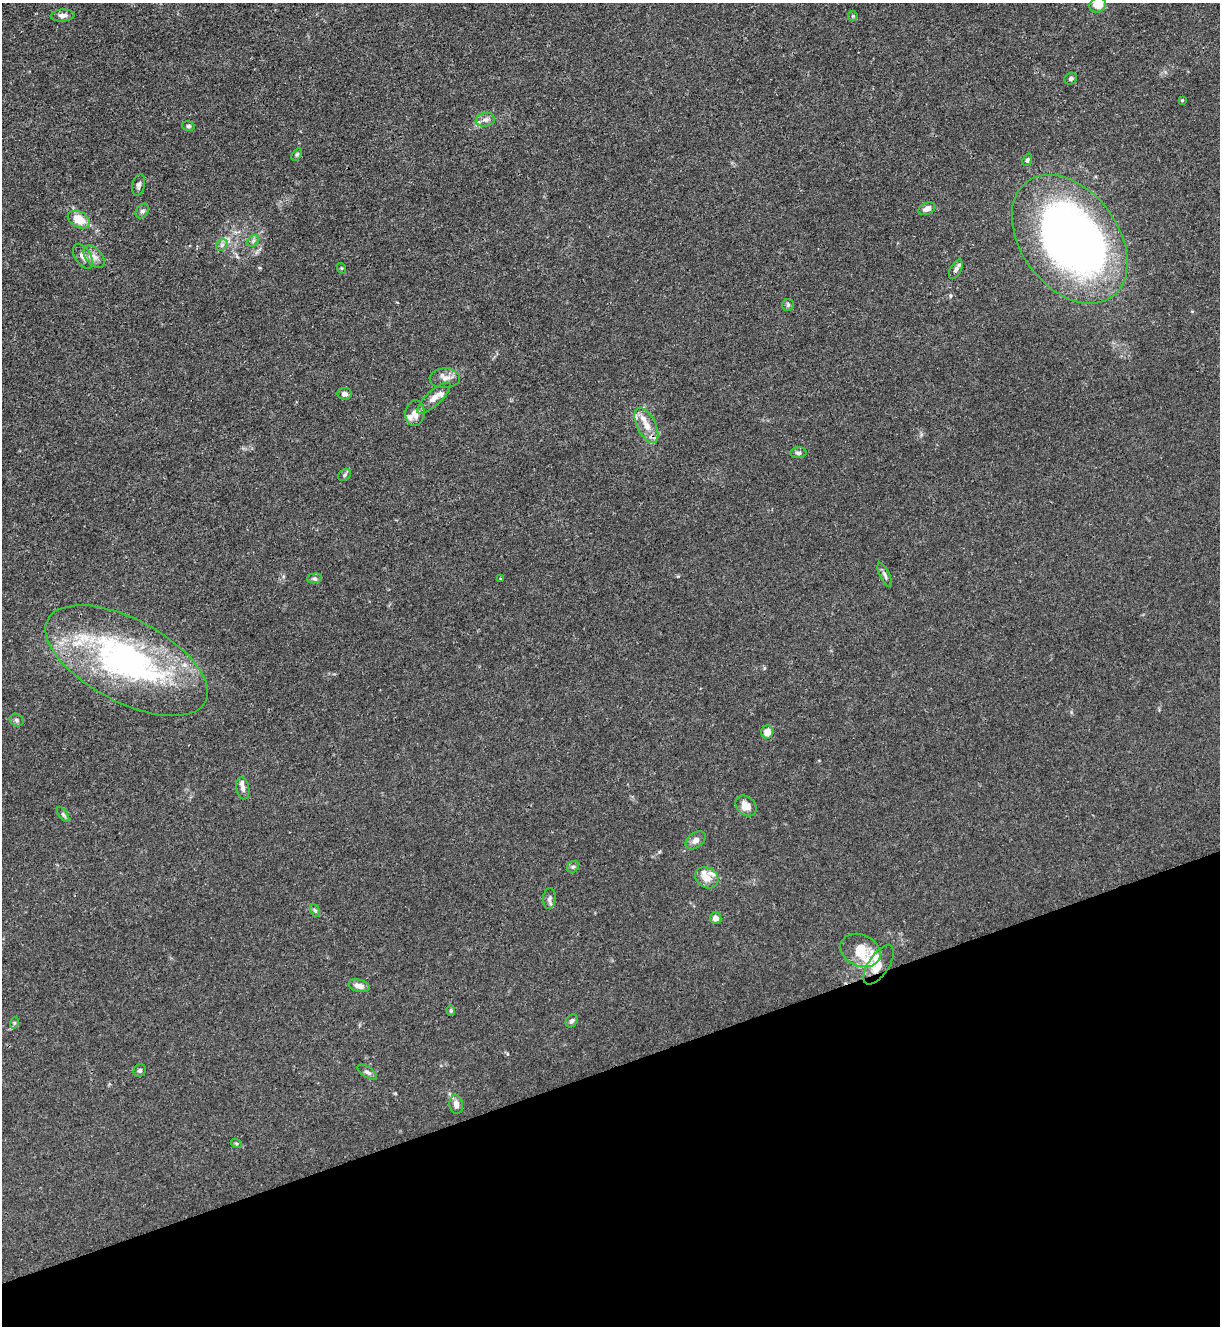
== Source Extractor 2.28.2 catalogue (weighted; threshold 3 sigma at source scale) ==
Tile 14 of 4 x 4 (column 2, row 4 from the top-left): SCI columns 1364-2581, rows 5-1328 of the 5287 x 5305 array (HDU 1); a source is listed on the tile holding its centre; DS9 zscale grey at full resolution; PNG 1222 x 1328 px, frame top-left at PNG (2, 3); each listed source drawn as its Kron ellipse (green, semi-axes under 4 px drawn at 4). Shown black and unused: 20% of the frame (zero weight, under 3 of 4 exposures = <1% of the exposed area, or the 3 px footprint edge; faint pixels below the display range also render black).
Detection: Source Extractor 2.28.2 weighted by HDU 2 'WHT'; one run over the whole footprint, this tile lists its part. Background 0.0313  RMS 0.0027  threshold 0.0121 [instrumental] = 3 sigma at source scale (4.5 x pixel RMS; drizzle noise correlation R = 1.50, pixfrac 1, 0.05/0.05 arcsec/px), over >= 5 px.
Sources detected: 63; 3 inside a brighter object's white glare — neither listed nor drawn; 7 inside a brighter listed object's ellipse — not listed separately; the other 53 listed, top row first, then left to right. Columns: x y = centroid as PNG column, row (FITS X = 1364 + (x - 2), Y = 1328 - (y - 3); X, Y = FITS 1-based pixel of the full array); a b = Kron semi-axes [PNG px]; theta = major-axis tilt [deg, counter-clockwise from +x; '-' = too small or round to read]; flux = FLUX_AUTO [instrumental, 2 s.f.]
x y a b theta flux
1098 5 8 7 - 3.9
63 15 12 6 4 1.3
853 16 5 4 - 0.32
1071 79 6 5 - 0.59
1182 100 3 3 - 0.3
485 120 9 7 10 1.2
188 126 6 5 - 0.47
297 154 7 4 58 0.41
1027 160 6 4 67 0.44
139 185 11 6 76 0.8
927 209 9 6 24 1.4
142 211 8 6 51 0.84
79 220 12 8 -29 5.4
1070 239 72 48 -53 170
253 241 6 5 - 0.55
222 245 6 5 - 0.65
83 256 14 8 -58 1.7
94 257 13 8 -49 1.7
341 268 5 3 - 0.25
956 269 11 5 62 0.91
788 305 6 6 - 0.5
445 378 15 10 2 1.9
345 394 7 5 -7 0.97
434 398 21 7 42 2.2
415 413 13 9 85 2.2
646 425 19 9 -64 3.6
798 453 8 5 4 0.69
345 475 7 5 38 0.45
885 575 13 5 -64 0.87
315 578 7 5 4 0.56
500 579 3 3 - 0.33
127 661 89 41 -28 78
17 720 7 6 - 0.64
767 732 6 6 - 2.5
243 788 11 6 -79 1.1
746 806 12 9 -43 3.1
63 814 8 4 -55 0.49
696 840 11 7 37 1.5
573 867 6 5 - 0.57
707 878 12 9 -34 3.1
549 899 10 6 85 0.91
315 910 7 4 -61 0.49
716 918 6 5 - 1.6
860 950 21 16 -24 7.5
879 965 22 10 56 3.1
359 986 11 6 -15 1.7
451 1010 5 4 - 0.36
572 1021 7 5 54 0.75
14 1023 6 4 72 0.34
140 1070 6 6 - 0.53
367 1072 11 5 -33 0.84
456 1104 9 6 -81 1.6
236 1143 5 3 - 0.29
Overlapping masked pixels (flux is a lower limit): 3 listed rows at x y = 1070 239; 127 661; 879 965
Isophote crosses this tile's border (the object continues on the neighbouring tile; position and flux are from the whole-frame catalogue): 1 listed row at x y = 1098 5